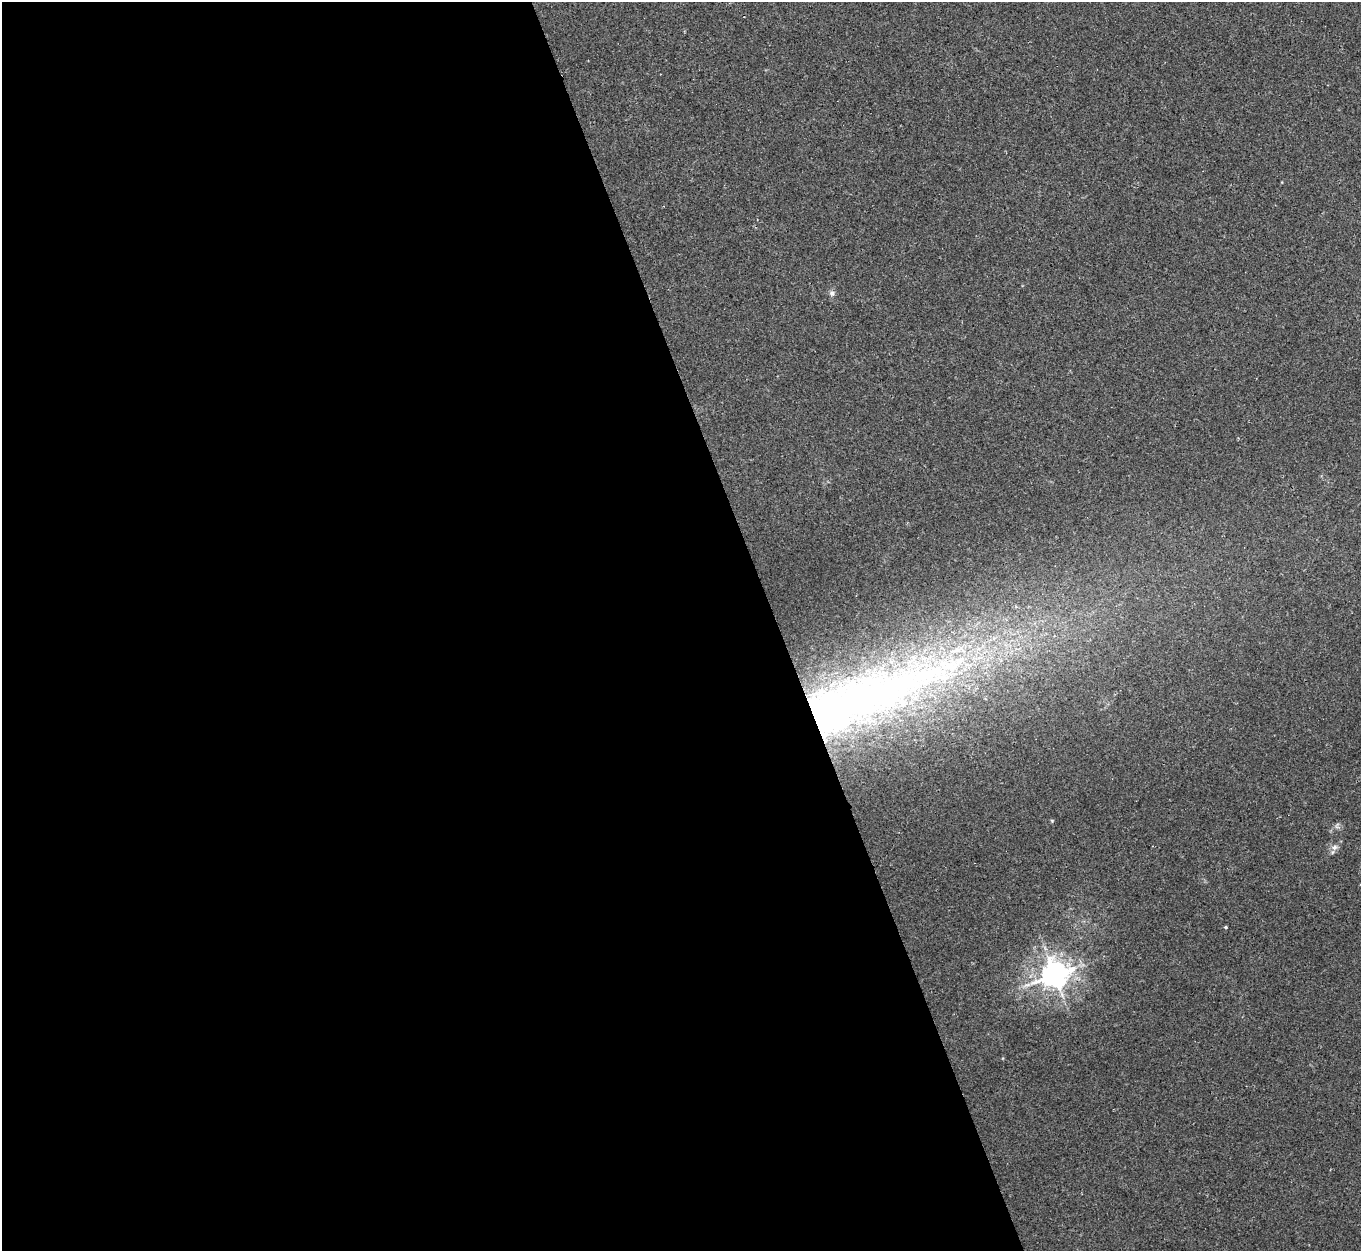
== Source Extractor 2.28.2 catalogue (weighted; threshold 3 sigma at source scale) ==
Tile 9 of 4 x 4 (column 1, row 3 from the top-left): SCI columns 14-1372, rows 1434-2682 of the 5466 x 5490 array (HDU 1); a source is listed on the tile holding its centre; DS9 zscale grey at full resolution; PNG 1363 x 1253 px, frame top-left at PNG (2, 2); no overlay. Shown black and unused: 57% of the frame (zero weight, under 2 of 3 exposures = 2% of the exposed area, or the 3 px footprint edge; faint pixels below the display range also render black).
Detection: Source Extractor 2.28.2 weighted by HDU 2 'WHT'; one run over the whole footprint, this tile lists its part. Background 0.0246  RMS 0.0064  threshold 0.0289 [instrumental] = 3 sigma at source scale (4.5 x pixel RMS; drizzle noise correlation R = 1.50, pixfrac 1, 0.05/0.05 arcsec/px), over >= 5 px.
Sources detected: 6; all 6 listed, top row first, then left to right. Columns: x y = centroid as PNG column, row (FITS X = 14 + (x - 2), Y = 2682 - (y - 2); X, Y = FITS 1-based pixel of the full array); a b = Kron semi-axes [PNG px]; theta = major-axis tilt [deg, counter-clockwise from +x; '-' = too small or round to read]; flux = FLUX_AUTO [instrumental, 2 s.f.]
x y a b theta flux
832 293 8 7 - 2
861 699 218 54 20 620
1052 821 5 4 - 0.69
1334 847 8 7 - 2.5
1226 927 4 3 - 0.79
1055 975 8 8 - 830
Overlapping masked pixels (flux is a lower limit): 1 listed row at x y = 861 699